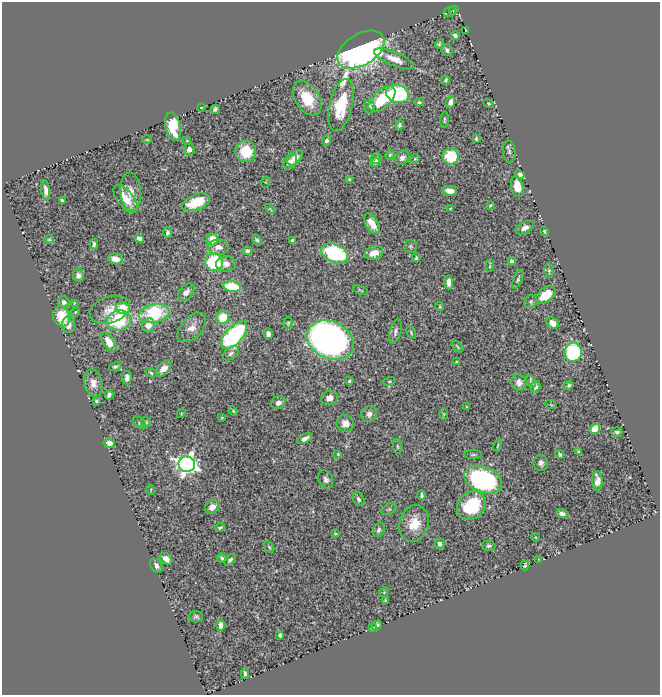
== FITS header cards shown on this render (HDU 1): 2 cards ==
NAXIS1  =                  658
NAXIS2  =                  693

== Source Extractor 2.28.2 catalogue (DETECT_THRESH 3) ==
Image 658 x 693 px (HDU 1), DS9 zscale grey, 1 PNG px = 1 image px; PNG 662 x 697 px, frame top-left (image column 1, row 693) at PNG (2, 2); each listed source drawn as its Kron ellipse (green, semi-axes under 4 px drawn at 4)
Background 0.514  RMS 0.014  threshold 0.0414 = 3 sigma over >= 5 px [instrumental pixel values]
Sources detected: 174; all 174 listed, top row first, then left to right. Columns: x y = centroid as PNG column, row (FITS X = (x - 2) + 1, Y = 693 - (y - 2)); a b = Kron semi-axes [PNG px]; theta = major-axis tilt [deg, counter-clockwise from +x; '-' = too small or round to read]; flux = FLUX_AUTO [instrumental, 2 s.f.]
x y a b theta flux
454 10 5 4 - 1.2
450 12 6 4 21 1.9
465 30 3 2 - 0.53
455 36 4 4 - 3
439 44 5 4 - 1.8
361 50 26 15 31 680
447 50 6 5 - 2.7
394 59 21 7 -23 11
446 80 4 3 - 1.4
397 94 11 9 -15 94
307 98 19 12 -57 29
382 99 16 9 42 40
419 102 5 4 - 1.4
451 102 6 4 69 4.4
489 103 5 4 - 0.86
341 105 27 11 77 41
201 107 3 2 - 0.58
370 107 7 5 88 2.3
215 109 4 4 - 2.2
445 120 8 4 86 1.6
399 125 5 4 - 1.9
173 126 14 7 -78 41
476 139 4 3 - 1.3
147 140 5 3 - 0.85
187 141 4 3 - 0.86
326 141 5 4 - 2.6
189 149 6 5 - 5.1
246 151 11 10 - 24
509 151 11 6 -81 3
390 155 5 4 - 1.3
451 156 8 8 - 36
295 158 9 6 46 7.4
402 158 8 6 46 3.7
377 159 5 5 - 2.4
415 159 5 4 - 1.1
290 162 8 6 47 4.4
375 162 5 4 - 2.5
520 174 5 4 - 3.1
349 179 3 3 - 0.99
266 182 5 3 - 0.91
517 187 11 6 -78 14
46 190 10 4 -84 5.7
450 191 7 4 -10 8
131 192 19 10 -86 9
126 199 17 8 -51 12
62 200 4 3 - 1.5
196 202 14 7 20 33
490 205 4 3 - 1.1
270 209 6 3 -45 0.95
450 209 3 3 - 0.84
372 223 11 6 -60 14
525 228 10 5 26 4.7
544 231 5 4 - 1.3
167 232 5 4 - 2.2
139 238 5 4 - 3.1
49 239 4 4 - 1.1
212 240 6 5 - 20
257 240 6 4 -49 1.7
292 240 4 3 - 1.3
94 244 5 3 - 1.7
410 246 6 6 - 1.6
218 247 11 7 3 7.9
247 251 5 4 - 2.5
335 253 14 9 -22 110
374 253 9 6 20 10
416 258 4 3 - 1.4
116 259 7 5 -12 9.5
512 261 4 4 - 2.3
214 262 9 9 - 56
226 264 10 7 -1 7
490 266 6 3 84 1.2
549 271 7 4 -81 1.6
78 275 6 6 - 4.3
518 279 10 4 66 2.1
449 282 7 4 -87 6.2
232 287 9 5 -8 52
360 290 8 3 -22 1.3
186 292 10 6 50 4.9
546 295 11 7 37 25
531 301 7 6 - 2.1
64 302 6 5 - 3.8
75 303 3 3 - 0.86
440 306 4 3 - 0.85
123 308 7 6 - 23
110 310 21 13 18 12
75 312 5 3 - 1
154 313 15 9 11 72
62 316 10 8 -70 27
223 317 6 6 - 28
119 320 12 10 14 57
288 323 5 4 - 1.1
553 323 7 5 -36 7.3
68 325 8 6 -86 5.5
148 325 7 6 - 9
192 327 17 10 47 9.1
395 331 12 5 75 3.5
411 332 6 3 -65 1.1
268 334 5 4 - 3.6
234 335 17 8 47 170
330 340 24 18 -25 520
109 342 11 5 -57 15
457 347 7 3 -46 1
573 352 10 8 83 95
231 353 9 5 38 2.9
457 362 3 2 - 0.81
115 366 6 4 17 1.9
164 369 9 5 52 9.3
151 373 6 4 -31 1.3
127 378 7 4 85 4.3
349 381 3 3 - 1.4
389 381 6 4 18 1.2
531 381 7 3 -70 2
519 382 8 7 - 6.2
93 383 13 9 -81 8.3
569 385 4 4 - 1.7
535 387 6 5 - 2.9
109 395 5 4 - 3
329 398 8 7 - 7
96 401 4 4 - 1.4
278 403 7 6 - 4.9
551 405 6 3 -20 0.86
467 407 3 2 - 0.65
233 411 5 4 - 1.1
181 414 4 3 - 0.71
369 414 8 7 - 5
444 414 6 4 -90 1.2
222 418 4 3 - 0.91
146 422 5 5 - 1.5
139 423 7 5 -40 1.7
345 423 8 8 - 8.6
595 429 5 5 - 29
617 432 5 4 - 2.2
305 439 8 4 28 5
109 443 6 5 - 5.2
498 445 6 2 71 0.92
398 447 7 4 -82 1.5
578 452 3 3 - 1.1
338 454 4 3 - 0.75
560 454 4 3 - 2
473 455 9 3 0 1.5
541 463 8 7 - 3.4
187 464 8 8 - 480
326 479 9 7 -62 3.5
483 480 20 12 -22 170
597 481 10 5 -88 7.9
151 490 5 3 - 0.8
421 495 4 3 - 1.8
359 499 7 5 -62 2.8
471 505 16 12 44 54
212 507 8 6 37 7.1
389 509 8 5 28 1.7
562 514 6 4 -19 3.8
414 523 18 14 73 19
220 528 5 3 - 1.6
379 530 7 5 66 2.6
335 533 4 4 - 0.85
535 537 4 3 - 0.77
440 544 5 5 - 4.3
489 546 7 5 -2 2.4
269 547 6 3 -54 1.2
222 558 5 4 - 1.9
166 559 7 5 -40 6.4
230 560 6 4 44 2.1
539 560 4 3 - 0.67
156 566 7 5 -51 4.3
525 566 4 3 - 1.2
384 592 5 4 - 0.99
385 600 3 2 - 0.8
196 617 7 6 - 2.3
221 625 6 4 84 5.7
377 625 5 4 - 2.8
372 628 3 2 - 0.67
280 635 4 4 - 2
245 674 5 3 - 2